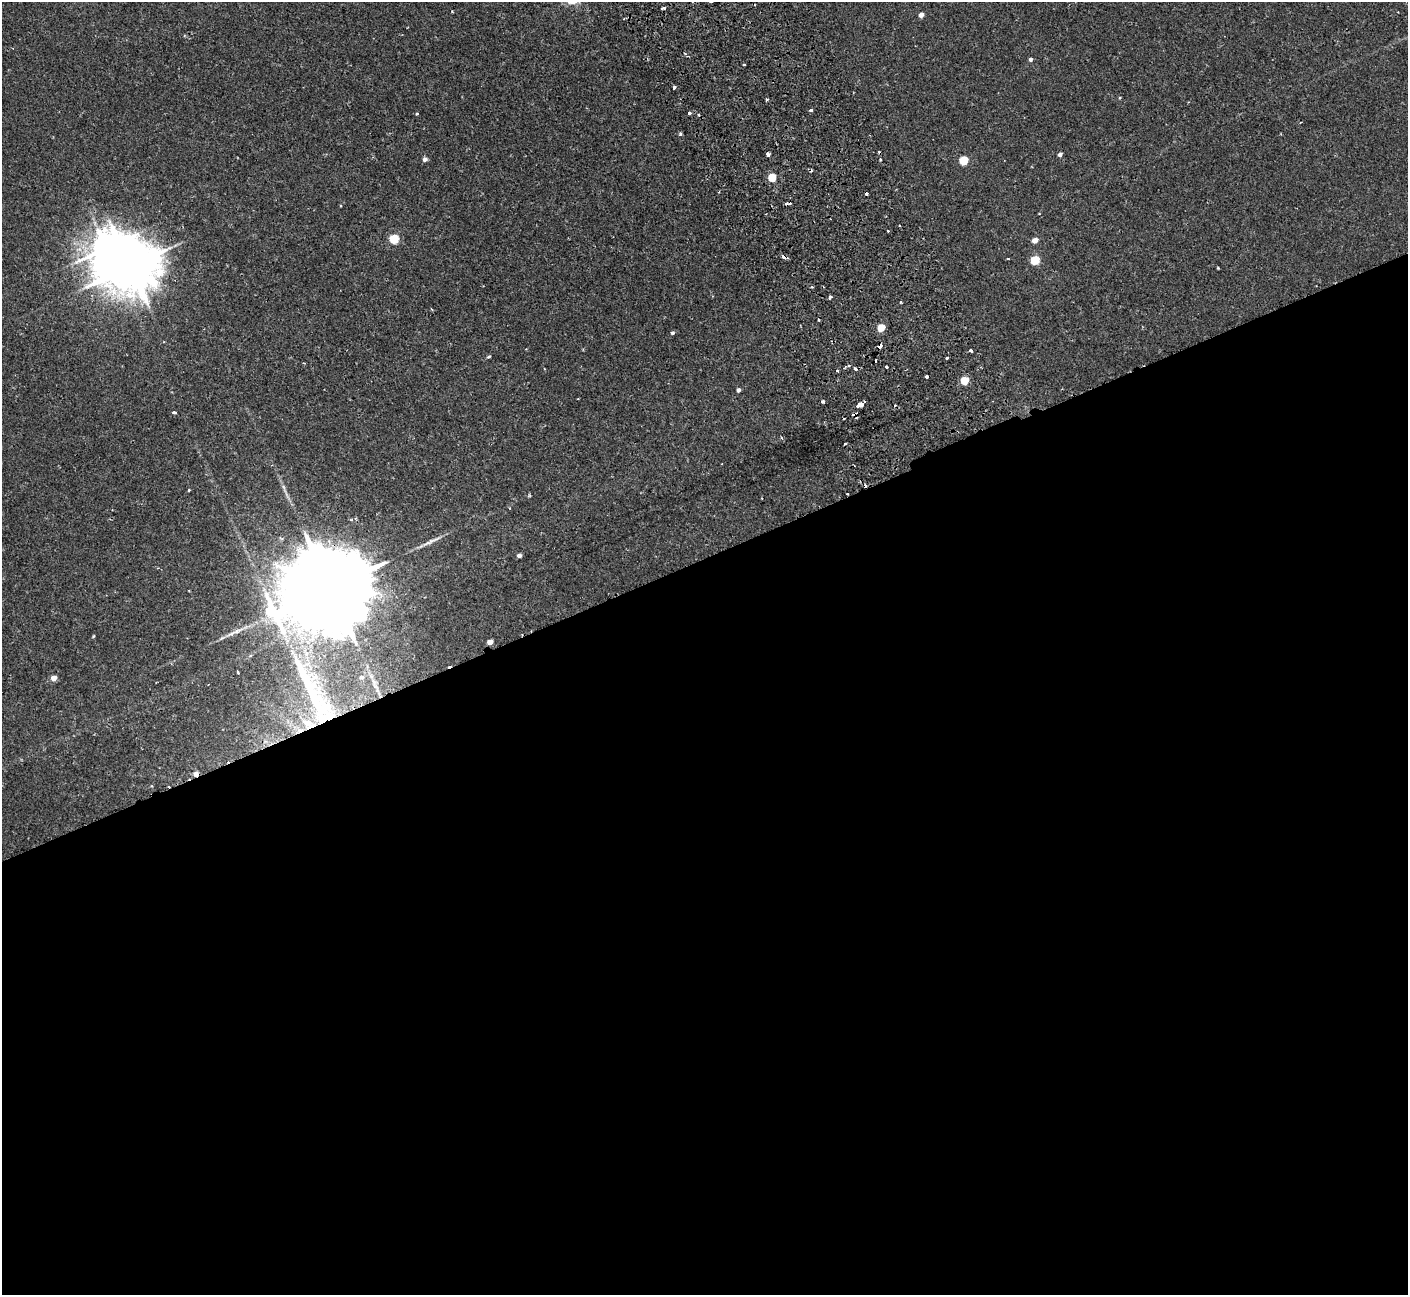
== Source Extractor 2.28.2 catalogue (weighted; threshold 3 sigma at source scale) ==
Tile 15 of 4 x 4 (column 3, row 4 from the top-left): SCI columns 2868-4273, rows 187-1479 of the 5737 x 5674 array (HDU 1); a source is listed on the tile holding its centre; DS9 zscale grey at full resolution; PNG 1410 x 1297 px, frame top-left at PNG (2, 2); no overlay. Shown black and unused: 57% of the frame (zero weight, under 2 of 3 exposures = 3% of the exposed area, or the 3 px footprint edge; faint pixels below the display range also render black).
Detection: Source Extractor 2.28.2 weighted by HDU 2 'WHT'; one run over the whole footprint, this tile lists its part. Background 0.0296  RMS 0.0027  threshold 0.012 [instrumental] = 3 sigma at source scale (4.5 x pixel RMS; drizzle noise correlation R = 1.50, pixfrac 1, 0.05/0.05 arcsec/px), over >= 5 px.
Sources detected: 70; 1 inside a brighter object's white glare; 15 cosmic-ray / hot-pixel residue — not listed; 1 inside a brighter listed object's ellipse — not listed separately; the other 53 listed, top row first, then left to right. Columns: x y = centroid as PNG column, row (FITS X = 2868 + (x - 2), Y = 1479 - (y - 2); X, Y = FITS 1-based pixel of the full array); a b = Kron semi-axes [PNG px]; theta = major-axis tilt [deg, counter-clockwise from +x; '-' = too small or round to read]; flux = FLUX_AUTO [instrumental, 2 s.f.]
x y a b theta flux
663 8 5 3 - 0.78
921 15 4 4 - 1.5
1030 59 4 4 - 0.6
744 65 3 3 - 0.63
674 88 3 3 - 0.81
1120 98 4 3 - 0.36
766 100 3 3 - 0.48
811 110 4 3 - 0.48
417 113 3 3 - 0.52
689 113 4 3 - 0.57
680 134 3 3 - 0.65
768 154 4 3 - 1.7
1060 154 4 4 - 0.95
425 159 5 4 - 1.2
963 160 5 5 - 12
772 177 5 5 - 9.5
719 192 3 2 - 0.25
787 203 5 3 - 1
394 239 5 5 - 15
1035 240 5 4 - 2.2
785 257 7 3 -18 1.4
1035 260 5 5 - 12
130 266 18 14 27 1400
830 297 4 3 - 0.77
881 328 5 4 - 6.7
672 333 4 4 - 0.51
880 346 5 3 - 1.4
971 350 3 3 - 1.4
489 356 3 3 - 0.49
946 358 3 3 - 1
875 361 3 2 - 0.46
848 365 4 3 - 0.53
887 367 3 2 - 0.47
837 371 3 3 - 0.5
964 380 5 4 - 8.8
738 390 4 4 - 0.81
823 401 4 3 - 0.54
860 405 5 4 - 6.5
174 413 4 3 - 1.1
854 414 5 4 - 2.8
782 438 4 3 - 0.45
284 487 10 3 -68 0.71
189 490 3 3 - 0.23
847 494 3 2 - 0.37
519 556 4 4 - 1.2
331 587 43 19 22 8200
93 636 5 3 - 0.24
490 642 4 4 - 2.4
238 672 3 3 - 0.65
361 677 6 5 - 0.7
54 678 5 4 - 2.4
310 689 102 17 -62 36
196 774 5 4 - 1.6
Overlapping masked pixels (flux is a lower limit): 8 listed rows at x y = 787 203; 785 257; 130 266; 880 346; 854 414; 847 494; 331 587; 196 774